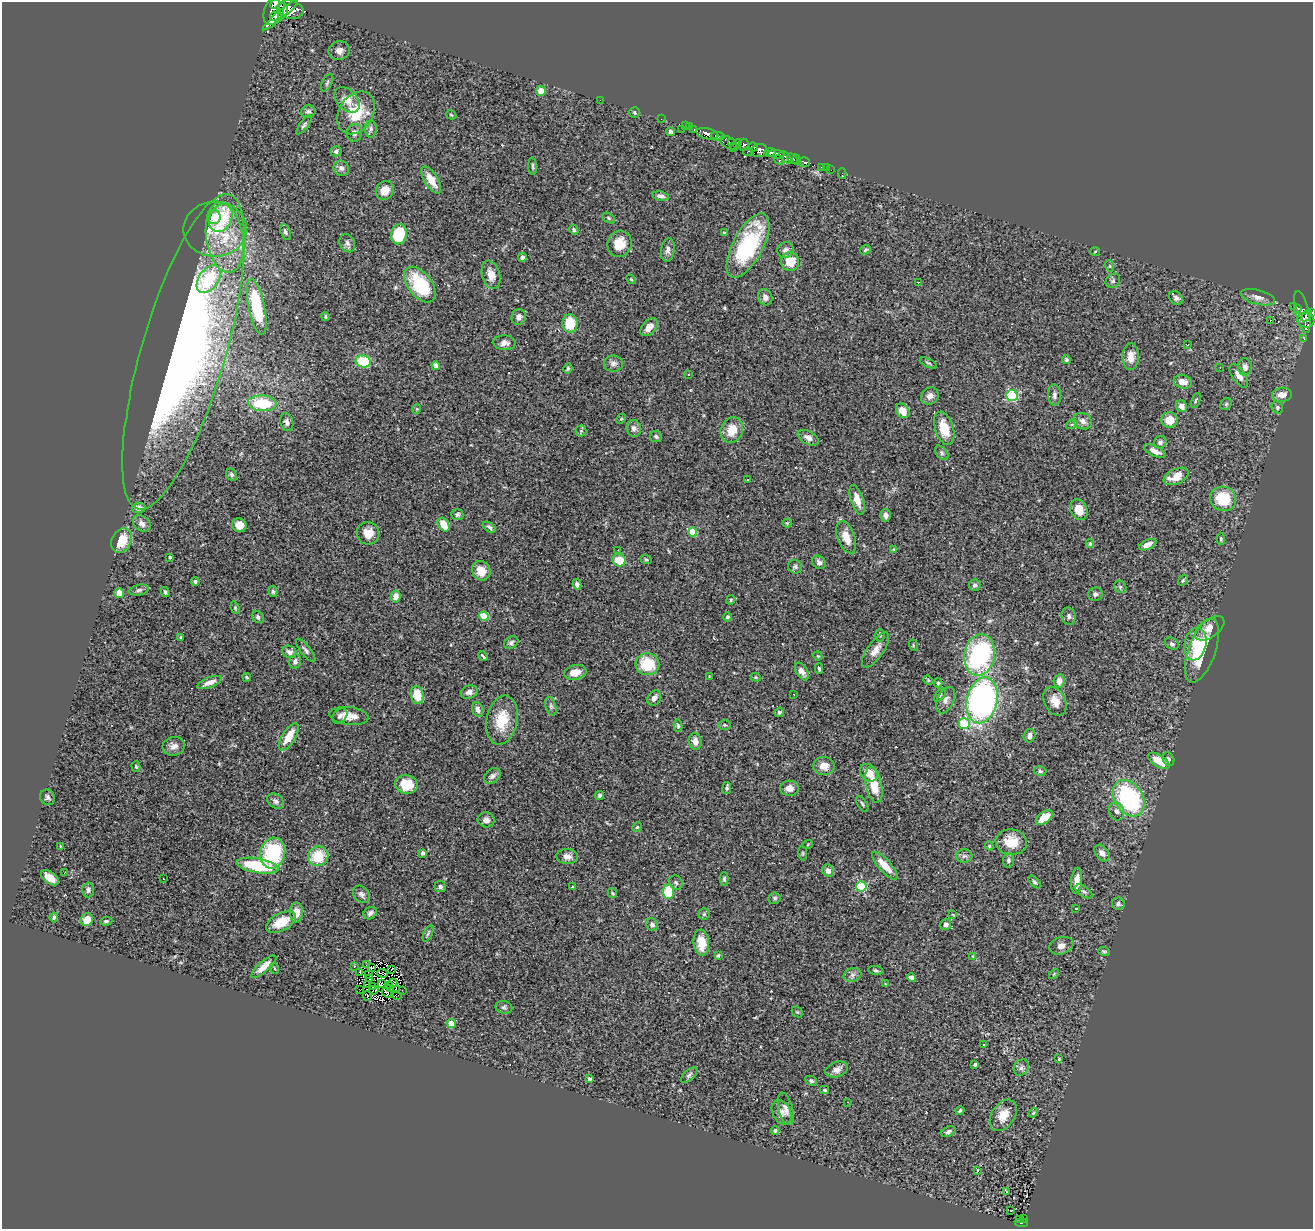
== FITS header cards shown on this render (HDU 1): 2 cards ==
NAXIS1  =                 1311
NAXIS2  =                 1227

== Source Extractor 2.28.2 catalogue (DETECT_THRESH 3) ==
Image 1311 x 1227 px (HDU 1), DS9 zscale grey, 1 PNG px = 1 image px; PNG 1315 x 1231 px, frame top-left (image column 1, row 1227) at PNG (2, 2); each listed source drawn as its Kron ellipse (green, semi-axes under 4 px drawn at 4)
Background 0.535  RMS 0.046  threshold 0.139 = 3 sigma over >= 5 px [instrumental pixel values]
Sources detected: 353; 6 with non-positive FLUX_AUTO (blend fragments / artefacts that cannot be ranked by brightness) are neither listed nor drawn; the other 347 listed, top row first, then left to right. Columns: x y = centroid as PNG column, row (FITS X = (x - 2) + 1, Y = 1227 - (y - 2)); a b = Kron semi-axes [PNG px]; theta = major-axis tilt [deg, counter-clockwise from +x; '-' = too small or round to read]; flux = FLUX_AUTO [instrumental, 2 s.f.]
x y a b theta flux
275 4 5 4 - 210
283 9 6 4 -77 190
274 10 16 9 68 700
290 10 13 9 -12 690
280 15 23 4 40 390
274 16 4 3 - 140
339 51 10 9 - 18
327 83 9 5 63 5.8
541 91 5 5 - 34
347 100 15 10 -43 40
600 100 2 2 - 17
308 111 7 6 - 8.7
635 112 5 5 - 4.5
356 113 23 17 57 110
451 115 5 4 - 3.2
661 119 3 2 - 3.5
304 125 11 4 54 6.8
685 126 2 2 - 2
690 127 3 2 - 4.9
371 129 8 6 88 8.9
682 129 2 2 - 7.8
694 130 3 3 - 14
671 132 4 4 - 12
355 133 9 7 79 13
707 134 11 5 -13 290
718 136 7 3 -10 86
728 143 9 5 -31 47
732 143 3 2 - 15
744 145 6 5 - 120
736 146 7 3 51 49
753 147 4 3 - 41
336 151 5 5 - 7.6
759 151 8 6 16 170
748 152 5 3 - 49
770 152 5 4 - 150
776 154 8 4 -5 280
786 157 8 3 -45 78
793 159 6 3 -47 120
779 160 5 3 - 42
797 160 5 3 - 62
804 162 6 5 - 61
533 166 9 3 -87 4.9
822 167 3 3 - 12
341 168 8 7 - 11
827 168 3 2 - 8.9
831 170 2 2 - 3.7
842 174 5 2 - 4
431 180 15 6 -58 45
385 190 9 8 - 31
661 196 8 4 -10 10
214 217 7 6 - 24
221 218 14 11 63 170
609 218 7 4 -29 4.8
215 229 31 27 1 150
574 230 5 4 - 4.7
285 232 8 5 -69 7.3
724 233 3 3 - 4.2
399 234 10 7 75 130
225 237 35 18 -81 160
347 243 9 7 -62 10
619 244 13 12 - 53
748 246 35 15 62 280
668 250 12 7 82 15
785 250 8 7 - 14
866 250 6 4 40 4.3
1095 251 5 3 - 2.6
522 257 4 4 - 12
790 262 9 9 - 59
1110 266 6 3 -72 3.6
491 275 14 9 -74 33
209 279 15 9 55 130
631 279 5 4 - 3.6
1113 281 8 6 46 6.8
918 282 3 2 - 12
420 285 21 12 -52 170
765 297 8 7 - 12
1258 297 17 7 -14 20
1176 298 8 6 -39 14
1294 306 3 3 - 9.3
257 307 28 8 -78 220
1297 308 4 3 - 31
1302 312 21 7 -77 76
1311 313 4 3 - 60
325 316 5 4 - 4.6
1306 316 7 4 54 120
519 317 8 7 - 15
1270 320 3 2 - 13
1306 320 8 7 - 140
570 323 9 7 -87 82
649 327 11 6 48 26
1304 339 4 4 - 3.2
505 343 11 7 -4 18
1188 345 3 2 - 2.9
183 352 164 42 74 2500
1131 357 13 8 88 34
1066 359 4 4 - 5.6
363 361 7 6 - 120
928 363 9 3 -24 4.4
613 364 9 8 - 14
436 366 4 4 - 26
1220 367 2 2 - 1.9
1245 367 8 6 -84 21
568 369 5 3 - 5
688 374 3 2 - 3.6
1239 376 13 6 -56 27
1183 382 9 6 -13 25
1055 395 11 6 -87 13
1282 395 10 7 5 29
930 396 9 8 - 18
1012 396 5 5 - 310
1196 400 8 4 68 4.5
262 403 14 8 -4 150
1226 404 6 5 - 5.9
1181 406 6 5 - 17
1277 407 6 5 - 6.6
417 409 5 4 - 3.2
903 411 8 6 -51 34
621 419 5 4 - 3.7
1169 420 8 8 - 41
1083 421 9 8 - 17
287 422 9 6 -74 13
1072 424 6 3 19 4
634 428 8 7 - 12
944 428 17 9 -72 68
732 430 13 11 65 52
581 431 5 5 - 4.3
656 437 6 5 - 5.9
808 438 11 6 -27 16
1160 442 7 6 - 7.8
1155 451 12 5 -26 17
942 453 8 5 -51 7.2
232 475 6 5 - 6.5
1176 476 13 7 24 50
748 480 3 2 - 3.1
1223 499 13 12 - 120
857 500 15 6 -72 32
139 508 7 5 3 14
1079 510 11 8 -68 42
457 515 6 5 - 7.3
886 515 6 5 - 12
787 523 4 4 - 3
142 524 10 7 -37 15
239 525 7 7 - 30
444 525 7 5 -58 52
489 527 7 4 -37 6.6
692 532 4 4 - 77
368 533 11 11 - 38
846 537 17 8 -69 42
1221 539 6 3 -88 4
122 540 13 9 62 66
1090 544 4 4 - 3.1
1148 545 9 5 24 25
893 549 3 3 - 2.2
618 550 2 2 - 1.4
170 557 3 2 - 3
646 559 6 3 -22 3.9
619 560 7 6 - 62
819 562 7 6 - 13
795 567 7 6 - 7.3
481 571 10 9 - 43
1183 580 5 4 - 3.9
195 581 4 4 - 6.4
577 584 5 4 - 9.3
975 585 6 5 - 8.1
1120 587 6 5 - 5.9
139 590 10 5 12 8.1
165 592 5 4 - 6
273 592 5 4 - 4.9
119 593 5 4 - 38
1095 594 7 6 - 8.9
396 596 6 5 - 26
731 600 5 3 - 3
235 608 6 4 -70 4.2
484 616 5 4 - 96
1069 616 9 7 -78 8.7
258 617 7 5 -44 8.3
728 617 4 4 - 7.9
1210 628 17 9 35 35
880 635 6 4 -90 5.3
181 637 3 3 - 3.5
511 643 8 5 32 7.7
1172 644 7 5 -32 7.1
1195 644 16 10 77 52
913 645 6 3 -73 2.9
306 650 14 5 -51 10
876 650 20 8 55 27
1202 651 33 13 70 150
289 652 7 6 - 13
979 655 21 15 79 480
483 656 5 3 - 9.9
818 656 4 3 - 2.6
295 661 7 6 - 12
647 664 12 11 - 110
819 669 5 3 - 5.5
802 671 10 5 -57 17
575 672 11 7 12 37
709 676 3 2 - 1.9
247 677 4 3 - 4.2
756 677 5 4 - 3.7
928 680 5 4 - 3.7
1059 681 6 5 - 20
209 683 13 5 20 21
938 683 4 4 - 4.5
469 692 9 6 19 15
794 694 2 2 - 1.8
417 695 9 6 -79 53
940 695 8 4 53 5.3
654 698 8 6 52 17
945 700 14 8 65 19
982 700 23 15 77 900
1055 701 15 10 -63 34
551 706 9 5 -72 7.7
478 709 7 5 -73 11
779 712 5 4 - 5.4
340 716 9 6 47 10
349 716 20 8 -7 37
502 720 25 15 79 84
964 724 5 5 - 160
725 725 6 5 - 5
678 726 6 4 -79 5.9
1029 736 7 6 - 14
289 737 15 6 58 52
695 741 8 6 -80 21
174 746 11 9 10 19
1168 759 7 5 -57 6.9
1159 761 12 5 -33 63
824 766 11 9 -2 29
136 767 5 4 - 3.9
1040 771 6 5 - 4.8
869 773 10 7 -45 42
492 776 9 6 40 11
406 784 11 9 -13 62
874 785 18 8 -78 69
727 788 6 4 81 5.4
790 788 9 7 -2 22
599 795 4 4 - 6
48 797 8 7 - 9.5
1129 798 20 14 -58 380
276 801 9 6 -35 11
862 804 9 4 -58 6
1117 811 9 7 -69 14
1044 818 10 5 39 47
486 820 8 7 - 14
637 827 5 4 - 3.8
1011 842 16 12 -8 65
808 844 5 3 - 2.8
60 846 4 2 - 1.8
989 846 4 4 - 3.8
273 853 15 12 75 250
423 853 4 4 - 10
803 853 7 3 -82 3.8
1102 853 9 6 -51 16
318 856 10 9 - 92
567 856 11 7 -2 19
964 856 8 6 3 9
1009 860 7 5 82 6.5
258 866 21 7 -10 190
885 866 18 6 -47 46
828 871 6 5 - 19
64 873 3 2 - 20
50 878 10 6 -36 37
163 879 3 2 - 2.7
724 879 6 4 -89 5.3
1077 881 13 5 85 27
1035 882 8 4 -46 6
676 883 7 6 - 7.7
440 887 6 5 - 8.1
573 887 3 2 - 3.1
861 887 5 5 - 220
88 890 7 6 - 8.1
668 892 7 5 -83 120
1084 892 10 5 -33 8.6
612 893 5 4 - 3.7
361 894 10 7 -44 12
775 898 6 6 - 6.2
1118 904 6 6 - 7.2
1076 908 3 3 - 3.4
296 912 10 6 89 29
370 913 7 5 37 10
704 914 6 5 - 5.6
953 915 3 2 - 2.2
54 917 5 4 - 6.1
87 920 6 6 - 32
106 921 6 4 7 5.6
281 922 16 8 27 69
652 924 6 5 - 10
946 924 6 5 - 10
428 933 9 3 65 4.6
701 943 13 7 -84 49
1061 946 12 8 18 20
1104 952 6 4 -20 4.5
718 955 4 3 - 4.9
973 956 4 4 - 2.5
366 965 2 2 - 1.3
354 966 3 3 - 2.7
264 967 16 5 41 31
274 968 5 3 - 3.4
371 968 3 2 - 3.8
392 969 3 2 - 4.9
876 970 7 4 -9 5.7
360 972 3 2 - 8.6
382 973 5 2 - 1.2
1054 974 6 3 46 3.1
368 975 2 2 - 2.9
852 975 9 6 16 10
911 978 5 4 - 11
370 979 2 2 - 0.83
393 983 4 3 - 4.3
368 984 4 2 - 7.6
381 984 4 3 - 4.1
885 984 4 3 - 2.2
390 985 4 3 - 0.88
372 986 3 2 - 2.4
390 989 3 2 - 3.2
360 990 2 2 - 7.6
374 990 4 2 - 4.8
397 990 3 2 - 1.3
402 990 2 2 - 2.4
387 993 5 2 - 2.6
397 995 4 2 - 3.7
367 996 5 2 - 2.1
504 1007 8 6 -13 8.4
797 1012 6 5 - 4.4
452 1023 4 4 - 64
984 1045 3 3 - 7.8
1059 1059 3 3 - 3
975 1064 3 3 - 6.2
1021 1068 9 7 54 10
837 1069 12 7 19 20
689 1075 10 5 41 8.2
589 1079 4 4 - 9.2
811 1081 6 4 -28 5.5
825 1090 4 3 - 4.2
848 1102 2 2 - 1.5
786 1109 16 7 -76 17
960 1111 5 3 - 5.6
782 1112 13 9 -62 18
1033 1113 5 4 - 3.5
1003 1115 17 11 57 47
775 1130 4 4 - 6.1
948 1131 8 5 28 7.9
978 1170 3 2 - 15
1007 1191 3 3 - 34
1011 1210 3 2 - 2.4
1024 1218 3 2 - 3.3
1019 1220 3 2 - 8.5
1021 1223 6 4 -5 33
At the frame edge (FLAGS 8, measured only in part): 2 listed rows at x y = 275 4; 1311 313
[6 non-positive-flux detections neither listed nor drawn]